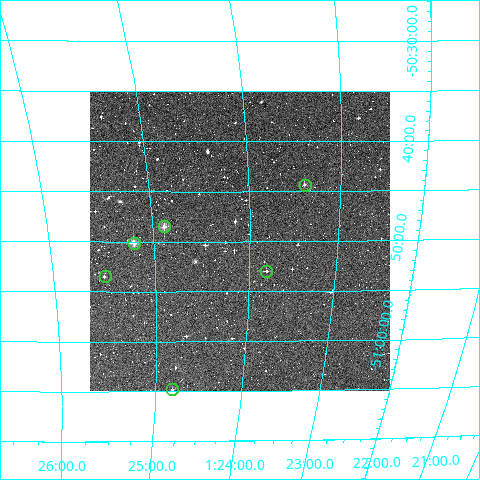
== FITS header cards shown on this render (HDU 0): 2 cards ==
NAXIS1  =                  300
NAXIS2  =                  300

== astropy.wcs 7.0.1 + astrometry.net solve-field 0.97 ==
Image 300 x 300 px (HDU 0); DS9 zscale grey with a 90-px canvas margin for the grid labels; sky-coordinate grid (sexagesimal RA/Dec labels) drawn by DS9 from the SOLVED WCS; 6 Tycho-2 reference stars matched to detected sources circled (green)
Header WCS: RA---TAN/DEC--TAN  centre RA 01:24:05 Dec -50:50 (21.02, -50.83 deg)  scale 6 arcsec/px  FOV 30.0' x 30.0'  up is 0 deg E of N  parity normal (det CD < 0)
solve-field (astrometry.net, Tycho-2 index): VERIFIED the header's WCS against the Tycho-2 star catalogue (verified at 2 index scales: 6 matches each, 0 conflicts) and refined it, rather than solving blind
Solved WCS: RA---TAN-SIP/DEC--TAN-SIP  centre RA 01:24:07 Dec -50:50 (21.03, -50.83 deg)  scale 6.19 x 6.01 arcsec/px (non-square pixels)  FOV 30.9' x 30.1'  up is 0 deg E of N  parity normal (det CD < 0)
The solver's refit moves the header's centre by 16 arcsec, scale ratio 1.031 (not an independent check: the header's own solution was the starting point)
Tycho-2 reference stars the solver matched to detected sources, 6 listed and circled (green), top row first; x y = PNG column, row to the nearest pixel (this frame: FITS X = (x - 90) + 1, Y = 300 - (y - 92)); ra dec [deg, ICRS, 3 dp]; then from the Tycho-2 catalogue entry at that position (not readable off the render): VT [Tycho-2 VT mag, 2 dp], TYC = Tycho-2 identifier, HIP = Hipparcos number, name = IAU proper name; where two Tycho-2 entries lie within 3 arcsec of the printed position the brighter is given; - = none
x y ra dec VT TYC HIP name
305 186 20.850 -50.739 11.67 8039-691-1 - -
164 227 21.223 -50.808 10.40 8039-878-1 6612 -
134 244 21.301 -50.835 10.30 8039-953-1 - -
266 272 20.950 -50.883 12.21 8039-1095-1 - -
105 277 21.378 -50.892 12.55 8039-995-1 - -
172 390 21.200 -51.080 11.68 8039-709-1 - -